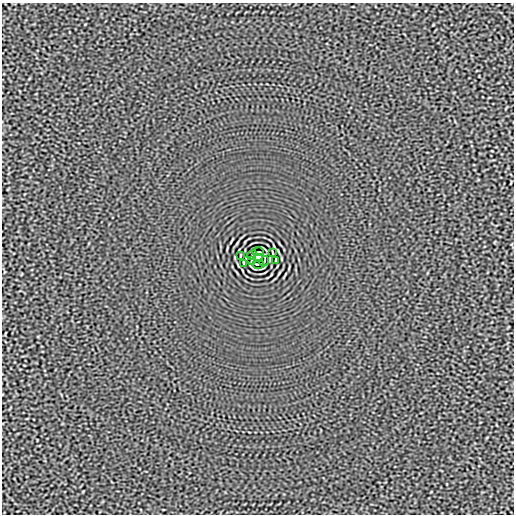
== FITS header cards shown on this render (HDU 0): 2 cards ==
NAXIS1  =                  512
NAXIS2  =                  512

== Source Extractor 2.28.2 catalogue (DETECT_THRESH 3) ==
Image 512 x 512 px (HDU 0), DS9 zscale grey, 1 PNG px = 1 image px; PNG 516 x 516 px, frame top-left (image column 1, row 512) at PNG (2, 3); each listed source drawn as its Kron ellipse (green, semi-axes under 4 px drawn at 4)
Background -2.97e-05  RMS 0.0015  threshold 0.00465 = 3 sigma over >= 5 px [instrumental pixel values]
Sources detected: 10; all 10 listed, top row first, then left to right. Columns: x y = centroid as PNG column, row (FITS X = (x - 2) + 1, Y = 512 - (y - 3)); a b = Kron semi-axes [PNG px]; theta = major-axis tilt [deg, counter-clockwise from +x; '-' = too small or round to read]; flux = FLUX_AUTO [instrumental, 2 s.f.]
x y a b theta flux
258 252 6 2 0 0.15
272 253 4 2 - 0.086
252 255 5 2 - 0.036
240 256 3 2 - 0.064
258 258 5 4 - 4
276 260 3 2 - 0.064
251 261 3 2 - 0.083
264 261 5 2 - 0.036
244 263 4 2 - 0.086
258 264 6 2 0 0.15